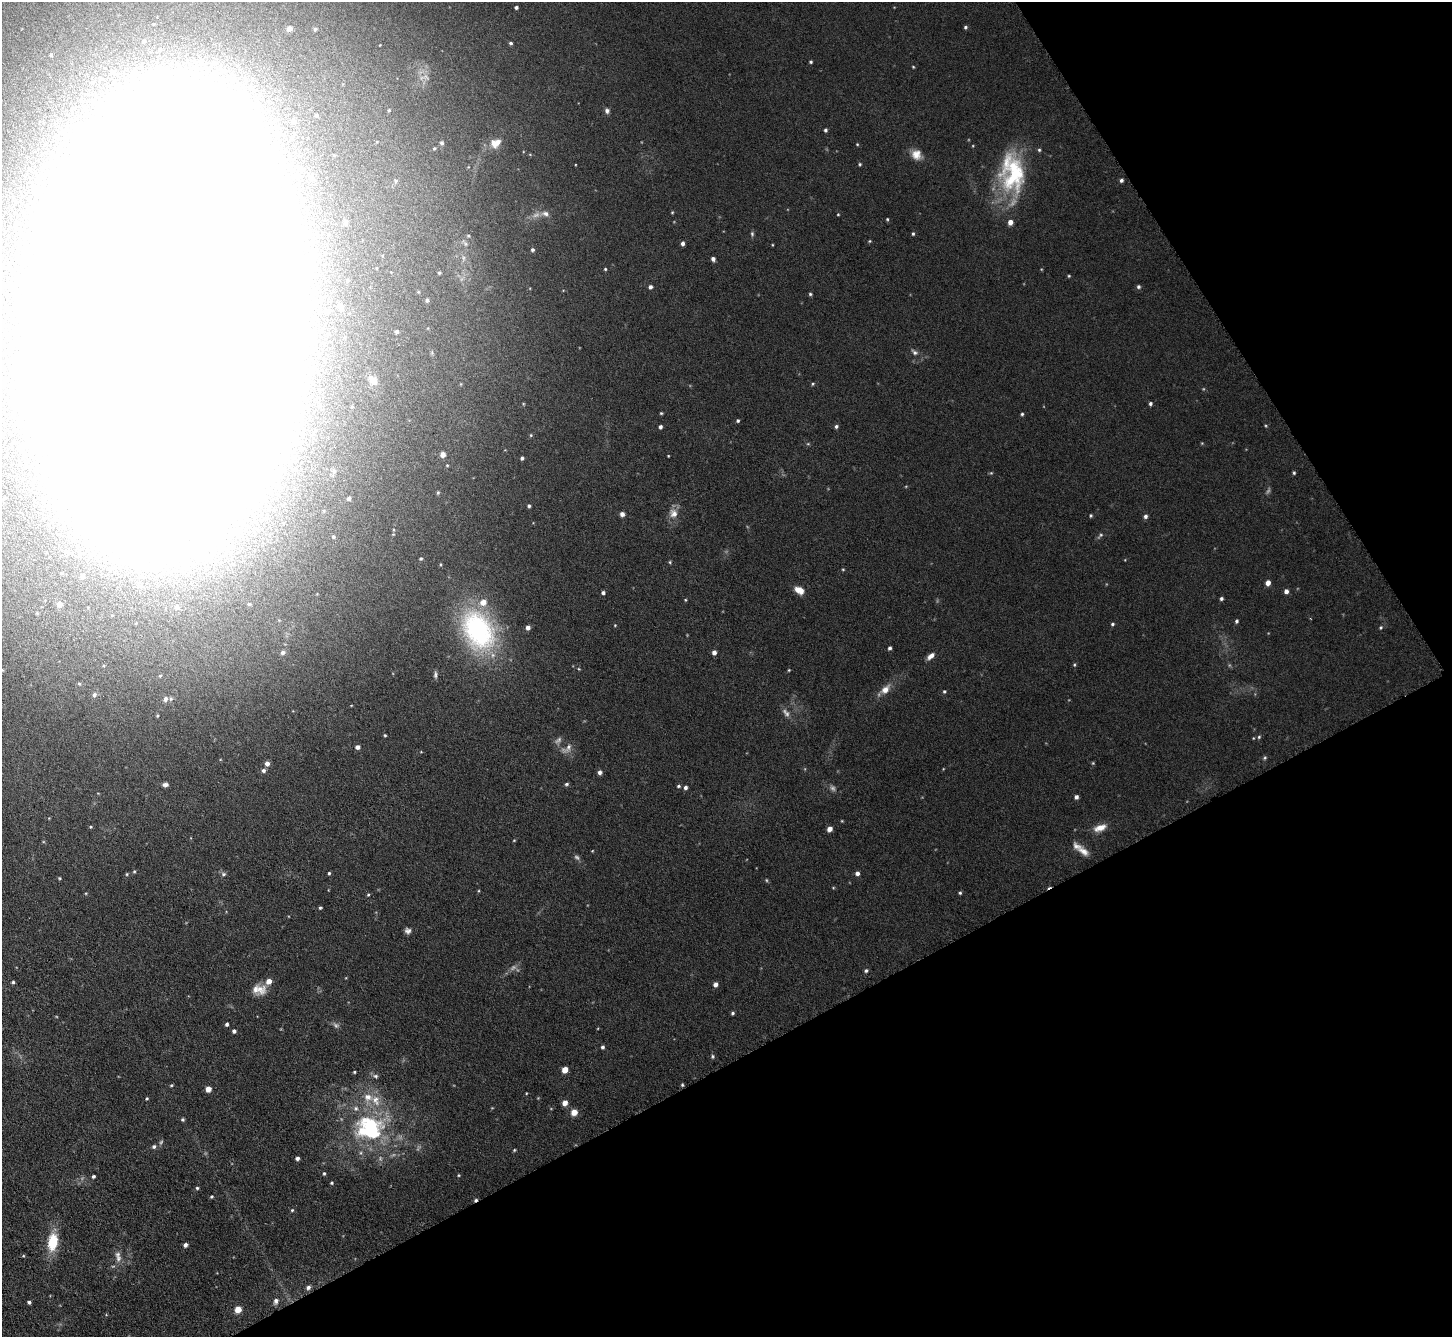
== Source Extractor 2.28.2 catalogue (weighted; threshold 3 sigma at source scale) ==
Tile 12 of 4 x 4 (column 4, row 3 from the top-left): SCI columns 4357-5806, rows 1497-2831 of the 5811 x 5802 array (HDU 1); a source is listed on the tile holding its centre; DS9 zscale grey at full resolution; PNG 1454 x 1339 px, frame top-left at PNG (2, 2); no overlay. Shown black and unused: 29% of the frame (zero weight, under 3 of 6 exposures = <1% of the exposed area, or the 3 px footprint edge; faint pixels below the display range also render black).
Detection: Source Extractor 2.28.2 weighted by HDU 2 'WHT'; one run over the whole footprint, this tile lists its part. Background 0.0513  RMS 0.0047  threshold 0.0191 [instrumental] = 3 sigma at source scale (4.09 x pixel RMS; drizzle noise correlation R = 1.36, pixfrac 0.8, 0.05/0.05 arcsec/px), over >= 5 px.
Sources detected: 212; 13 too faint to see at this stretch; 12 inside a brighter object's white glare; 1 cosmic-ray / hot-pixel residue — not listed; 7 inside a brighter listed object's ellipse — not listed separately; the other 179 listed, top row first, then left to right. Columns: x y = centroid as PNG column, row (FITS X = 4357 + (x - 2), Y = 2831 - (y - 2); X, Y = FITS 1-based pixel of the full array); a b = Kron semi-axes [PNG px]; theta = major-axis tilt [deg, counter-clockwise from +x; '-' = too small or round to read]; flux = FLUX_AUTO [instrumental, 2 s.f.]
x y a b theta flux
516 7 4 3 - 0.96
153 24 4 3 - 0.3
965 27 4 4 - 0.73
289 29 5 5 - 3
315 29 5 5 - 1
143 41 5 4 - 0.75
511 43 4 4 - 0.88
51 55 5 4 - 0.49
201 61 6 5 - 1.1
811 62 4 3 - 0.63
913 67 4 3 - 0.39
113 72 5 4 - 1.3
389 110 4 3 - 0.42
607 111 7 5 -76 1.2
316 115 4 4 - 0.68
293 121 5 5 - 1.9
825 130 4 4 - 0.87
442 143 5 4 - 0.87
495 143 14 10 29 4.9
857 144 4 4 - 0.39
434 148 4 3 - 0.47
1039 150 5 4 - 0.68
916 154 14 12 -46 4.7
860 164 5 4 - 0.53
1012 173 53 31 -85 45
311 178 5 5 - 1.4
1121 180 4 4 - 1.1
672 212 4 4 - 0.45
545 214 11 7 -14 2.2
838 214 3 3 - 0.38
887 219 4 3 - 0.5
345 223 8 6 -85 1.2
752 234 7 5 -89 0.8
913 234 5 4 - 0.62
468 235 5 3 - 0.52
869 241 4 4 - 0.43
683 243 5 4 - 1.3
772 245 4 2 - 0.33
532 250 4 4 - 0.82
713 259 4 4 - 1.5
605 269 4 4 - 0.51
439 273 5 4 - 0.6
1069 276 4 4 - 0.46
650 287 4 4 - 1.3
1138 287 5 5 - 0.94
810 294 4 4 - 0.63
427 300 4 4 - 1
340 306 12 8 -61 2.6
169 322 200 86 87 11000
396 331 3 3 - 0.98
915 352 10 6 -34 1.5
372 380 10 7 -43 2.7
813 384 5 4 - 0.55
1150 403 4 4 - 0.92
661 413 3 3 - 0.5
1022 414 4 4 - 0.6
738 421 4 4 - 0.73
836 426 5 4 - 0.96
1266 426 4 3 - 0.42
660 427 4 3 - 1.2
531 435 4 4 - 0.5
1202 443 4 4 - 0.37
808 444 5 3 - 0.45
443 454 5 5 - 2.6
668 456 3 2 - 0.32
522 458 4 3 - 0.96
447 465 4 4 - 0.41
991 473 5 5 - 0.49
1294 473 5 4 - 0.62
438 492 5 4 - 0.58
349 499 4 4 - 0.92
529 506 4 4 - 0.84
673 513 13 11 -65 4
622 514 5 4 - 1.8
1091 516 4 3 - 0.53
1145 516 5 5 - 1.2
1100 535 12 4 44 1
333 537 4 4 - 0.66
421 559 4 4 - 0.64
670 562 5 4 - 0.49
843 569 4 3 - 0.39
82 576 4 4 - 1.5
1268 583 5 4 - 3.4
799 590 11 7 -29 4.1
1286 591 5 4 - 1.9
603 593 4 4 - 1.1
1221 598 4 3 - 0.94
685 600 4 3 - 0.41
59 604 5 5 - 2.9
249 604 4 4 - 0.54
177 607 8 7 - 1.7
1236 621 4 4 - 0.89
1112 624 5 4 - 0.67
615 625 4 4 - 0.36
528 627 4 4 - 2
1381 627 5 5 - 0.62
478 631 57 39 -61 71
890 648 4 3 - 1.1
283 652 6 5 - 1.6
714 652 5 4 - 2
931 656 10 5 43 2.5
1074 665 5 4 - 0.53
579 669 5 3 - 0.38
789 670 4 3 - 0.38
435 675 8 5 86 1.1
79 684 5 4 - 0.56
885 689 15 9 46 4.1
944 691 5 4 - 0.64
94 695 6 6 - 1.3
165 699 8 6 71 1.9
385 735 4 3 - 0.5
1259 737 5 4 - 0.62
357 747 5 4 - 1.7
567 748 18 9 36 3.2
1265 758 6 5 - 0.66
267 763 5 5 - 2
1093 763 4 4 - 0.45
263 770 5 5 - 1.2
600 772 5 5 - 1.4
165 784 6 4 4 1.5
567 784 5 4 - 0.76
678 786 5 4 - 0.64
685 788 5 4 - 1.3
1076 797 5 4 - 1.5
49 818 3 3 - 0.3
91 827 4 3 - 0.49
1100 828 16 8 20 4.6
830 829 5 4 - 3
514 840 4 3 - 0.32
1083 851 17 8 -34 3.8
577 857 8 6 -36 1.1
134 871 5 4 - 0.56
329 873 4 3 - 0.66
857 873 5 5 - 1.7
127 874 5 4 - 0.52
224 874 7 5 0 1.1
833 888 5 3 - 0.37
960 893 4 4 - 0.65
368 895 4 4 - 0.46
320 908 4 3 - 0.6
408 931 7 6 - 1.6
866 971 5 4 - 0.84
13 982 4 4 - 0.77
715 984 5 5 - 2.2
259 990 18 12 0 5.6
732 1013 4 4 - 0.71
227 1024 4 4 - 0.95
234 1031 4 4 - 1.3
602 1047 4 4 - 0.93
713 1056 6 5 - 0.73
565 1070 5 5 - 4.8
354 1072 4 3 - 0.5
375 1076 8 5 -2 1.2
171 1085 4 3 - 0.49
682 1085 4 4 - 0.6
208 1089 5 5 - 4.7
526 1093 4 2 - 0.32
147 1099 3 3 - 0.52
565 1103 5 5 - 3.8
574 1112 6 6 - 4.2
183 1119 4 4 - 0.7
370 1128 39 32 3 53
154 1147 5 5 - 1
514 1150 4 3 - 0.48
297 1158 4 4 - 1.4
324 1173 4 4 - 0.57
459 1175 4 4 - 0.43
93 1176 4 3 - 0.86
331 1183 4 4 - 0.55
197 1188 4 4 - 0.64
211 1197 4 4 - 0.56
292 1210 4 4 - 0.56
53 1242 19 11 82 14
185 1245 5 4 - 1.4
118 1258 11 8 80 2.7
308 1287 6 5 - 1.5
276 1301 8 6 72 1.8
29 1302 4 3 - 0.95
238 1309 6 5 - 5.2
Isophote crosses this tile's border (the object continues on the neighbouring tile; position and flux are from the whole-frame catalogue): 1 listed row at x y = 169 322